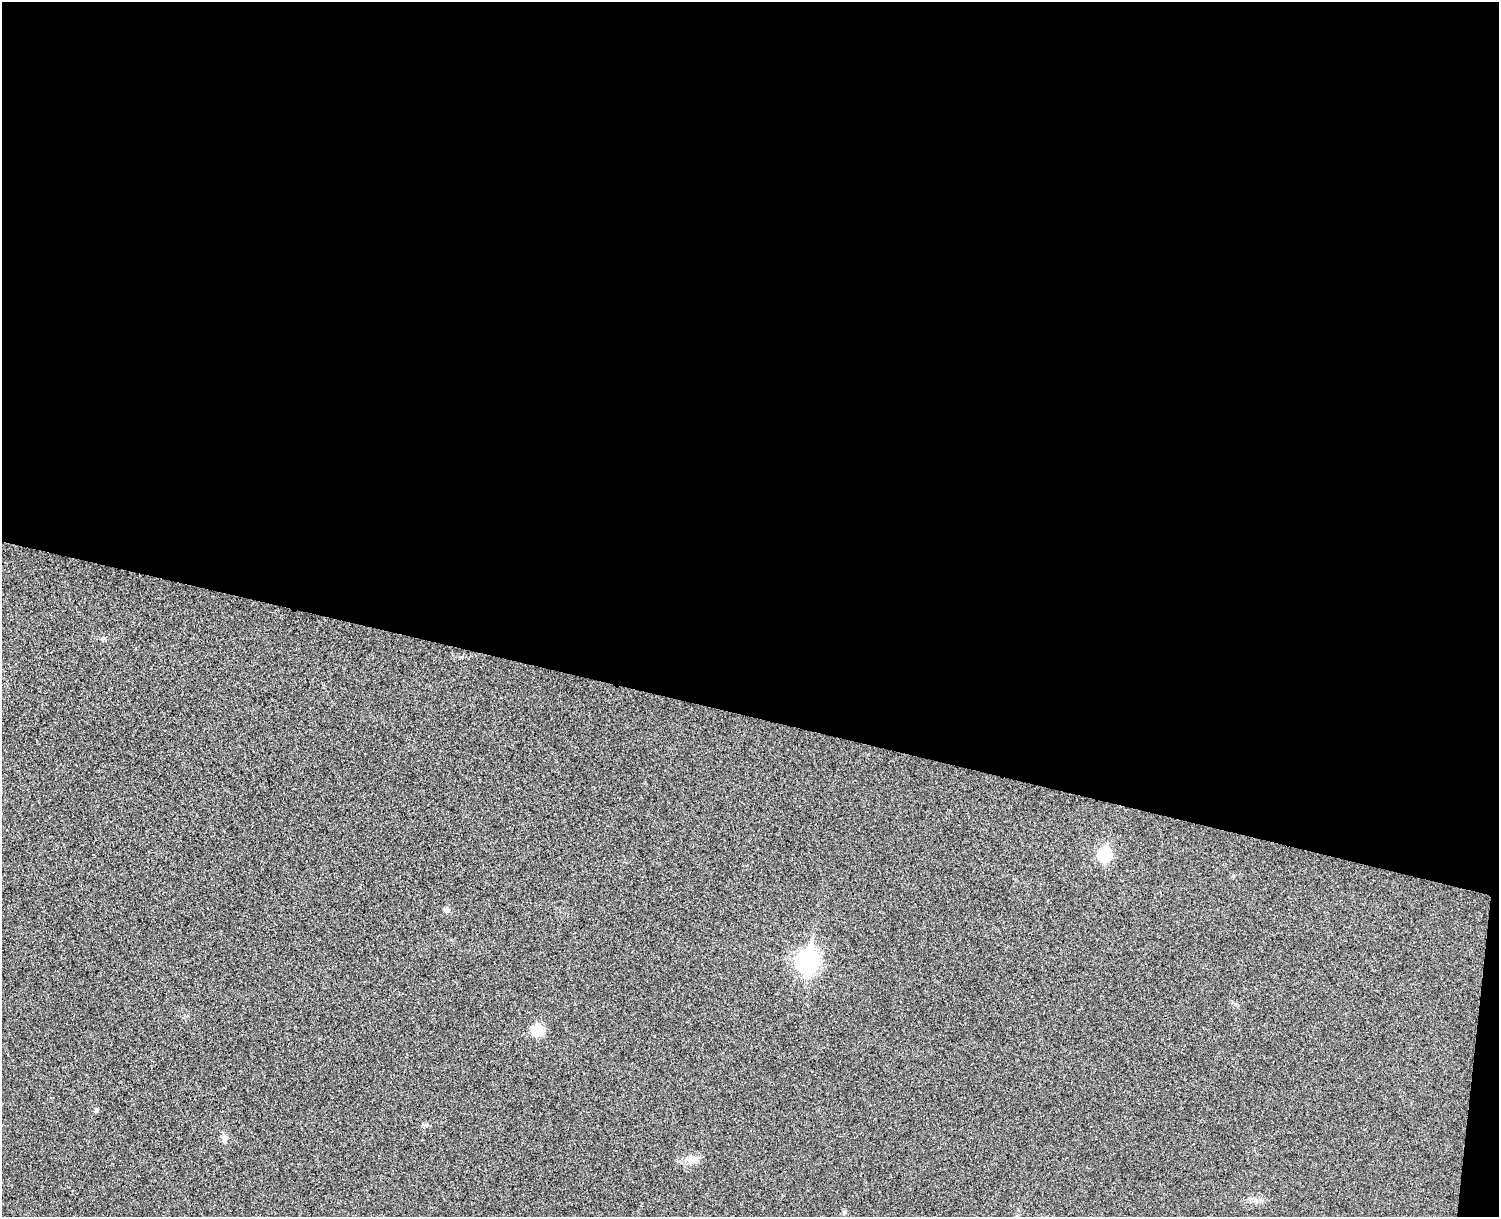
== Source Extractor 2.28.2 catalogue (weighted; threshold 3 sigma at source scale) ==
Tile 3 of 3 x 4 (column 3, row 1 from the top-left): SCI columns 3167-4663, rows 3663-4877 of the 4954 x 4892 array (HDU 1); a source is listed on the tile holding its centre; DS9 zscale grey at full resolution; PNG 1501 x 1219 px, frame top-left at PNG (2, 2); no overlay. Shown black and unused: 59% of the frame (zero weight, under 3 of 4 exposures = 6% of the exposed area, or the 3 px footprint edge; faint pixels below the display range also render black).
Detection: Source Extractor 2.28.2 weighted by HDU 2 'WHT'; one run over the whole footprint, this tile lists its part. Background 0.0219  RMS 0.0062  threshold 0.0281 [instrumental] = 3 sigma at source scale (4.5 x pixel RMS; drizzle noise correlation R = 1.50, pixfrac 1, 0.05/0.05 arcsec/px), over >= 5 px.
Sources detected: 9; all 9 listed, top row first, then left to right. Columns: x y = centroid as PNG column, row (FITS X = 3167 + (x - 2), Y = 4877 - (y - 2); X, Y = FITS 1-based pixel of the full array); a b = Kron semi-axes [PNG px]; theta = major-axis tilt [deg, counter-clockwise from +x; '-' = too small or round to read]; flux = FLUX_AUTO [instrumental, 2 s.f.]
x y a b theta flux
103 638 6 4 -42 1
1105 854 7 6 - 65
447 910 7 6 - 2.3
808 961 10 8 80 320
537 1030 9 9 - 20
96 1110 6 4 74 1.1
225 1139 11 8 74 3
692 1159 16 12 -5 5.8
1256 1201 10 4 -60 1.5